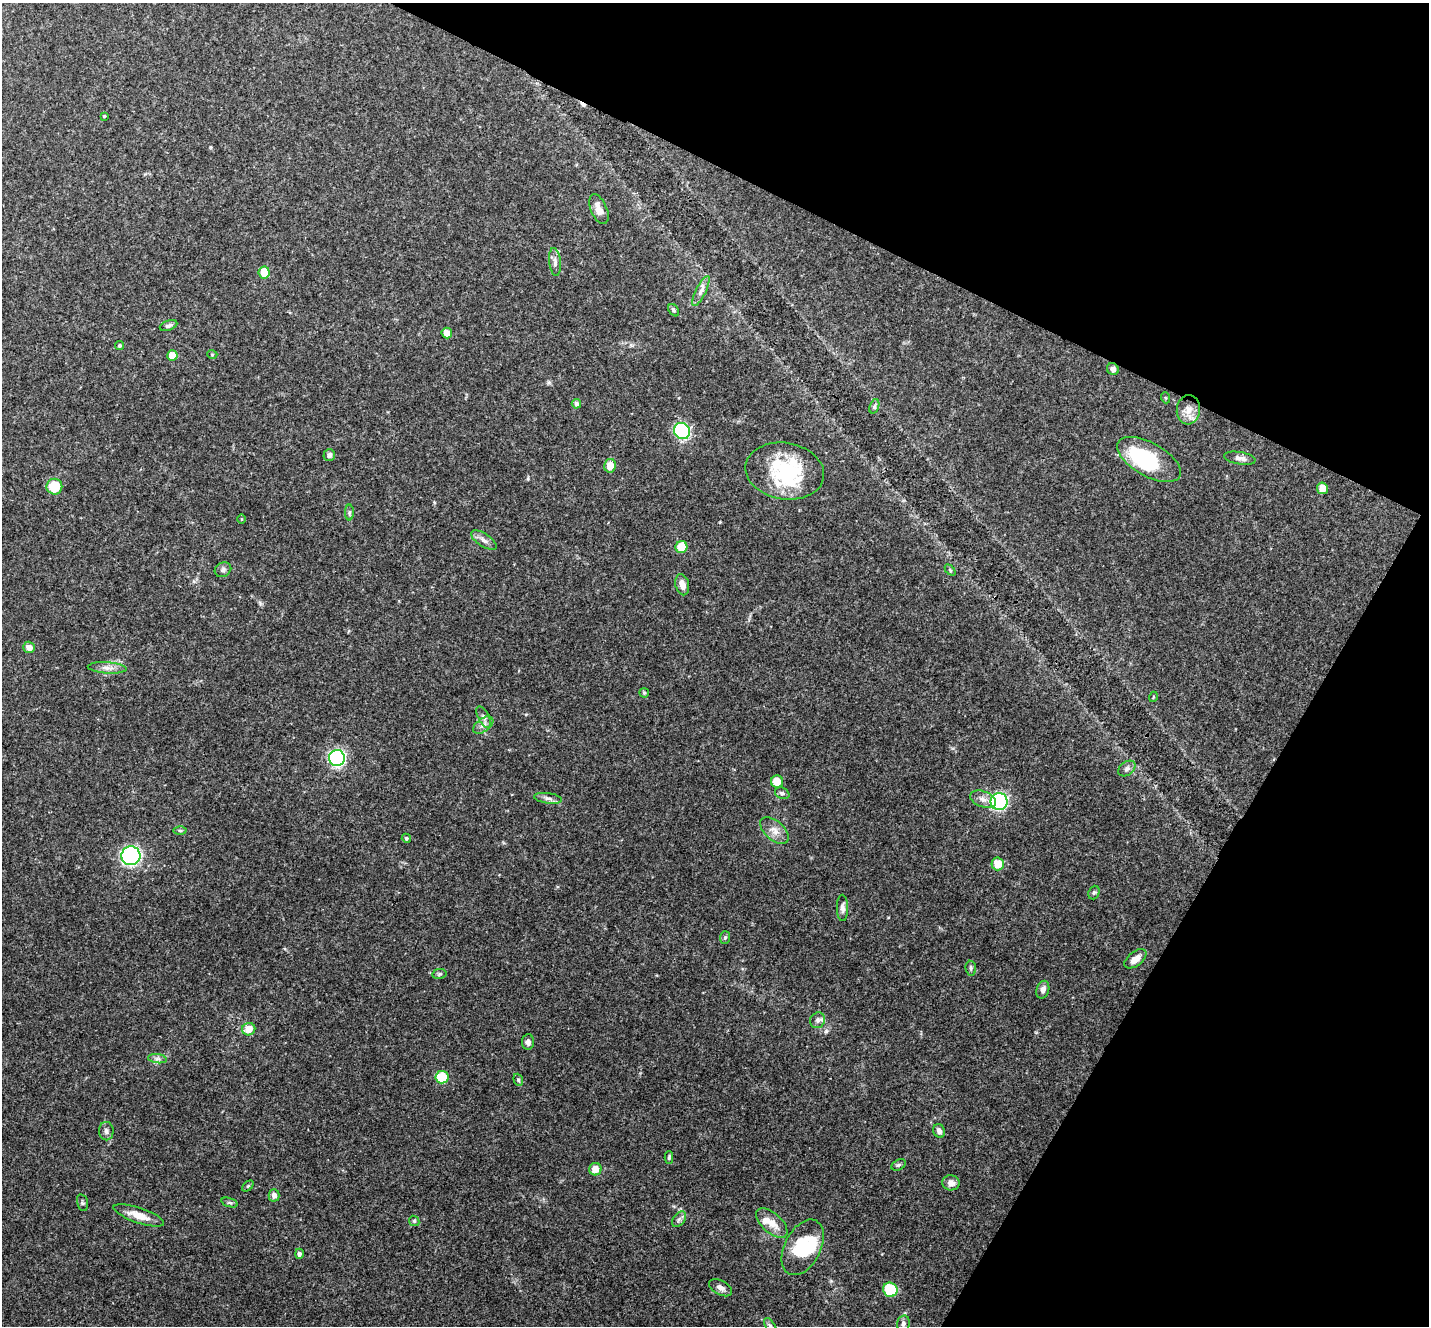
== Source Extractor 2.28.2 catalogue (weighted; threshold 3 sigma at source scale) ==
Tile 8 of 4 x 4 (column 4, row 2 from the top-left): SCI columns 4288-5714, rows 2933-4256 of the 5718 x 5728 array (HDU 1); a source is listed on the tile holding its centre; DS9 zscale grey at full resolution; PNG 1431 x 1328 px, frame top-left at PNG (2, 3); each listed source drawn as its Kron ellipse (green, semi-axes under 4 px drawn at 4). Shown black and unused: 25% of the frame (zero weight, under 3 of 4 exposures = <1% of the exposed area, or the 3 px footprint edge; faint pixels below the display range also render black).
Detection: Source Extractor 2.28.2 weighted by HDU 2 'WHT'; one run over the whole footprint, this tile lists its part. Background 0.113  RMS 0.007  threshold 0.0314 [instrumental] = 3 sigma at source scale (4.5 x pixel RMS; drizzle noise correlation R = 1.50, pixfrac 1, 0.05/0.05 arcsec/px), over >= 5 px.
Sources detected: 92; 3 inside a brighter object's white glare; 1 cosmic-ray / hot-pixel residue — neither listed nor drawn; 6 inside a brighter listed object's ellipse — not listed separately; the other 82 listed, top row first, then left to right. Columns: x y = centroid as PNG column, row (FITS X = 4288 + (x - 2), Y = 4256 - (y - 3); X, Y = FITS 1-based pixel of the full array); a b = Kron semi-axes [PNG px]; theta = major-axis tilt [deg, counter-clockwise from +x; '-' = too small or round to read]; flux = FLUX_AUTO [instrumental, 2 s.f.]
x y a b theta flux
104 116 3 3 - 0.81
599 209 16 8 -67 5.7
555 262 14 5 -84 3
264 272 6 5 - 13
701 291 16 5 64 3.5
674 310 7 4 -54 1.1
169 325 9 5 20 1.7
447 333 5 5 - 6.5
120 345 4 4 - 0.87
212 354 5 3 - 0.57
172 355 5 5 - 9.2
1113 369 6 5 - 2.4
1166 398 5 3 - 0.68
576 404 5 4 - 2.6
874 406 7 4 70 1.4
1188 410 14 11 85 7.3
682 431 8 7 - 81
329 455 6 5 - 2.4
1240 458 16 6 -9 3.5
1149 459 35 16 -29 55
610 466 7 6 - 8.9
785 471 39 28 -10 52
54 487 8 8 - 18
1322 488 6 5 - 7.3
349 513 8 4 89 1.2
241 519 4 3 - 0.53
484 540 14 6 -34 3.8
681 547 6 6 - 16
223 570 8 7 - 2.1
950 570 6 4 -47 0.85
682 585 11 6 -76 5.4
29 647 6 5 - 4.9
107 668 19 5 -3 4.4
644 693 5 4 - 0.74
1153 697 5 3 - 0.62
484 717 12 5 -62 2.6
483 725 11 6 36 3.3
337 758 8 8 - 150
1127 768 9 6 39 2.3
777 782 6 6 - 9.9
782 793 7 5 -24 1.7
548 798 14 5 -8 2.9
983 799 13 8 -21 4.3
999 802 8 8 - 120
180 830 6 4 -1 1.1
774 830 17 9 -41 6.1
406 838 5 4 - 1.1
131 856 9 9 - 120
998 864 6 6 - 11
1094 893 7 5 68 1.2
842 908 13 5 -89 2.7
725 938 6 5 - 1.1
1135 959 13 7 38 6.1
971 968 7 5 -83 1.3
439 974 7 5 11 1.2
1043 990 9 6 73 3.3
818 1020 8 7 - 2.7
249 1029 6 6 - 9.1
528 1042 8 6 84 2.8
157 1059 9 4 -8 2
442 1077 6 6 - 20
518 1080 6 4 -69 1.1
106 1131 9 7 -88 2.4
939 1131 7 5 -64 2.6
669 1157 6 4 88 0.94
899 1165 8 5 27 1.3
595 1169 6 6 - 7.9
951 1183 8 7 - 4.1
248 1186 6 4 45 0.91
274 1195 6 5 - 2.9
82 1203 8 5 -76 1.3
230 1203 8 3 -19 1.1
139 1215 26 7 -19 9
679 1219 9 5 54 2
414 1221 5 5 - 0.91
772 1223 19 10 -42 8.6
803 1247 30 18 63 34
299 1254 5 4 - 1.8
721 1288 12 7 -29 3.6
890 1290 7 7 - 33
903 1324 8 6 79 2
770 1326 8 4 -57 1.4
Isophote crosses this tile's border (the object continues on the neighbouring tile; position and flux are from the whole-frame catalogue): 1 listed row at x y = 770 1326